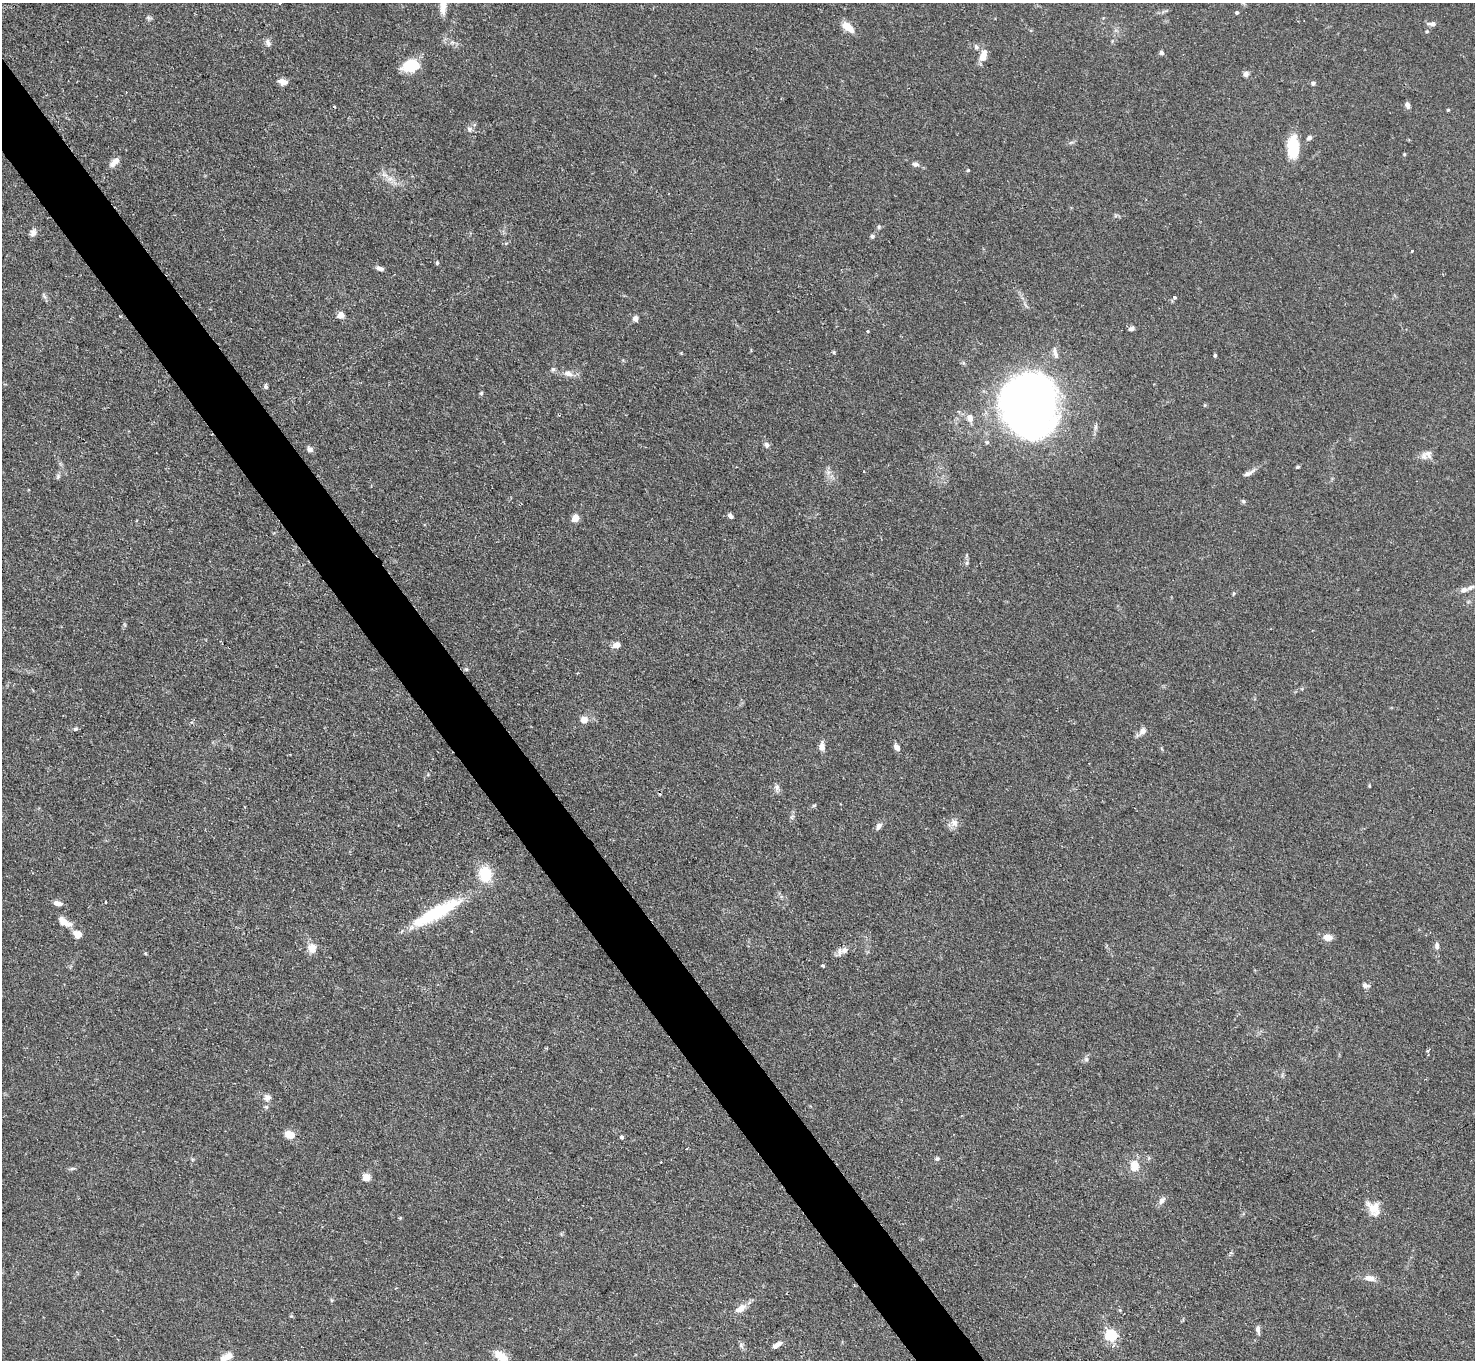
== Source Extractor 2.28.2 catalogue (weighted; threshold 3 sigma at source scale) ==
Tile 11 of 4 x 4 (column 3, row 3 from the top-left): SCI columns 2946-4418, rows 1659-3016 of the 5896 x 5890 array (HDU 1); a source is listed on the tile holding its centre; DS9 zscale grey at full resolution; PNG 1477 x 1362 px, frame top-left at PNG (2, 3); no overlay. Shown black and unused: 4% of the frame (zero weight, under 2 of 3 exposures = <1% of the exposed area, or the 3 px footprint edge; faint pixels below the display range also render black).
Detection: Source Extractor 2.28.2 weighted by HDU 2 'WHT'; one run over the whole footprint, this tile lists its part. Background 0.109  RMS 0.0058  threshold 0.0261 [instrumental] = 3 sigma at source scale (4.5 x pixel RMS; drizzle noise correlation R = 1.50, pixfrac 1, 0.05/0.05 arcsec/px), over >= 5 px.
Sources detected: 104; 1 inside a brighter listed object's ellipse — not listed separately; the other 103 listed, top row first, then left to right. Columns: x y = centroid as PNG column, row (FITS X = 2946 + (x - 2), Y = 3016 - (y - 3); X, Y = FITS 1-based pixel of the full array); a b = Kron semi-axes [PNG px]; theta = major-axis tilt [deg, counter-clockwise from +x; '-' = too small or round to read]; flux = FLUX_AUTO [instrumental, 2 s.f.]
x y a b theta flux
443 4 29 8 88 7.2
1237 12 4 4 - 0.97
148 18 7 5 -45 1.2
1432 24 10 5 -4 2.4
848 27 17 8 -38 7.4
1427 31 4 4 - 0.73
268 43 10 6 -73 2.1
976 47 7 5 -73 1.3
1162 53 6 5 - 1.2
983 56 13 8 68 6.2
411 65 13 9 12 26
1246 74 6 6 - 2.1
283 82 12 7 -16 3.5
1313 83 6 5 - 1.3
1408 105 7 5 -65 2.3
1448 110 4 3 - 0.6
470 129 8 6 -14 1.6
1309 138 6 5 - 1.8
1293 147 26 12 88 18
1404 154 4 3 - 0.57
114 162 15 7 44 3.9
915 164 8 6 -1 1.9
968 170 4 4 - 0.58
390 179 9 6 20 2.7
879 227 6 5 - 0.95
33 233 9 8 - 2.4
872 236 6 5 - 1.1
1412 251 3 2 - 0.91
437 263 5 4 - 0.81
379 268 9 5 -18 2.2
44 296 11 4 -65 1.3
1175 297 3 3 - 1.8
341 315 5 5 - 9.6
635 318 6 6 - 2.6
1131 329 7 5 17 1.7
867 331 3 3 - 0.92
833 352 6 4 -90 0.65
1055 353 19 6 -77 3.3
1215 355 4 3 - 1
553 369 6 6 - 1.2
568 374 15 7 -11 4.2
266 387 6 5 - 0.98
481 393 5 4 - 0.79
1030 404 49 44 -88 480
1205 405 5 3 - 0.56
970 418 11 9 -79 3.9
767 445 8 6 -59 1.9
310 449 8 6 -36 2.1
1426 455 17 10 20 4
1297 467 5 3 - 0.73
1248 473 16 6 27 2.9
58 477 7 5 70 1.2
1243 501 6 5 - 1
730 516 6 5 - 1.9
575 518 7 6 - 4.9
967 563 6 5 - 1
1464 590 8 6 11 2.7
1234 593 6 4 19 0.61
617 645 7 6 - 4.5
466 669 5 5 - 0.82
584 720 9 8 - 4.2
75 729 6 5 - 1.1
1142 731 11 8 57 3.3
822 746 10 7 88 3.6
897 747 8 6 -55 2.7
777 787 10 7 -72 2.1
814 805 6 4 2 0.74
792 817 7 5 59 1.2
954 823 11 11 - 3.8
879 826 10 6 55 2.3
485 874 18 15 -78 16
106 902 3 3 - 0.73
57 903 11 5 -12 2.8
436 913 65 14 28 42
64 922 15 7 -33 6.8
78 934 9 8 - 6.2
1328 937 10 7 -2 4.5
1437 946 8 5 -80 2.2
312 948 15 12 -65 5.4
844 950 12 8 26 3.9
823 965 4 3 - 2.2
1365 986 10 6 -8 1.9
1428 1050 5 4 - 1
1086 1059 7 6 - 1.4
267 1097 10 8 26 2.9
290 1135 11 8 -17 6.8
622 1137 4 3 - 2.7
937 1159 6 5 - 1.2
661 1162 3 2 - 0.55
1134 1166 16 14 -84 7.8
72 1168 8 4 9 1.1
366 1177 5 5 - 14
1162 1201 11 6 49 2.4
1374 1208 19 15 -67 8.7
1370 1278 13 7 -7 4.4
740 1309 18 9 34 5
1258 1329 10 5 -79 2.2
1111 1335 6 6 - 64
777 1345 12 5 31 2.8
741 1346 8 6 -69 1.5
1113 1346 5 4 - 1.9
501 1356 16 9 -37 11
226 1357 17 8 25 5.4
Isophote crosses this tile's border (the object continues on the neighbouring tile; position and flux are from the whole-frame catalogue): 3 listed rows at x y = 443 4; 501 1356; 226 1357